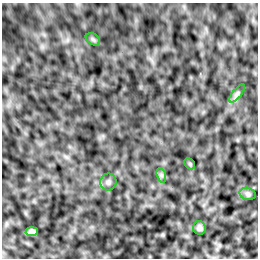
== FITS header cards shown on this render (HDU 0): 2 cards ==
NAXIS1  =                  256 /Number of positions along axis 1
NAXIS2  =                  256 /Number of positions along axis 2

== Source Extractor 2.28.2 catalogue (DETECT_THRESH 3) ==
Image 256 x 256 px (HDU 0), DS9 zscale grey, 1 PNG px = 1 image px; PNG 260 x 260 px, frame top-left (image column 1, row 256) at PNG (2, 3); each listed source drawn as its Kron ellipse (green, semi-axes under 4 px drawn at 4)
Background -1.46e-04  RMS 0.0021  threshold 0.00618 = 3 sigma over >= 5 px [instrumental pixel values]
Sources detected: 8; all 8 listed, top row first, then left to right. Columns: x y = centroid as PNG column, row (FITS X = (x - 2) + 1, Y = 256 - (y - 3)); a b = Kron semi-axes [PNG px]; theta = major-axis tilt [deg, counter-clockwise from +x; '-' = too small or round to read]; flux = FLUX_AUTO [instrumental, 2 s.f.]
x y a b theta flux
93 39 8 5 -31 0.29
237 94 11 3 50 0.31
190 164 6 4 -46 0.15
161 175 7 4 -72 0.31
108 182 8 8 - 0.45
248 194 8 6 -16 0.33
199 228 7 6 - 0.47
32 232 6 4 6 0.42